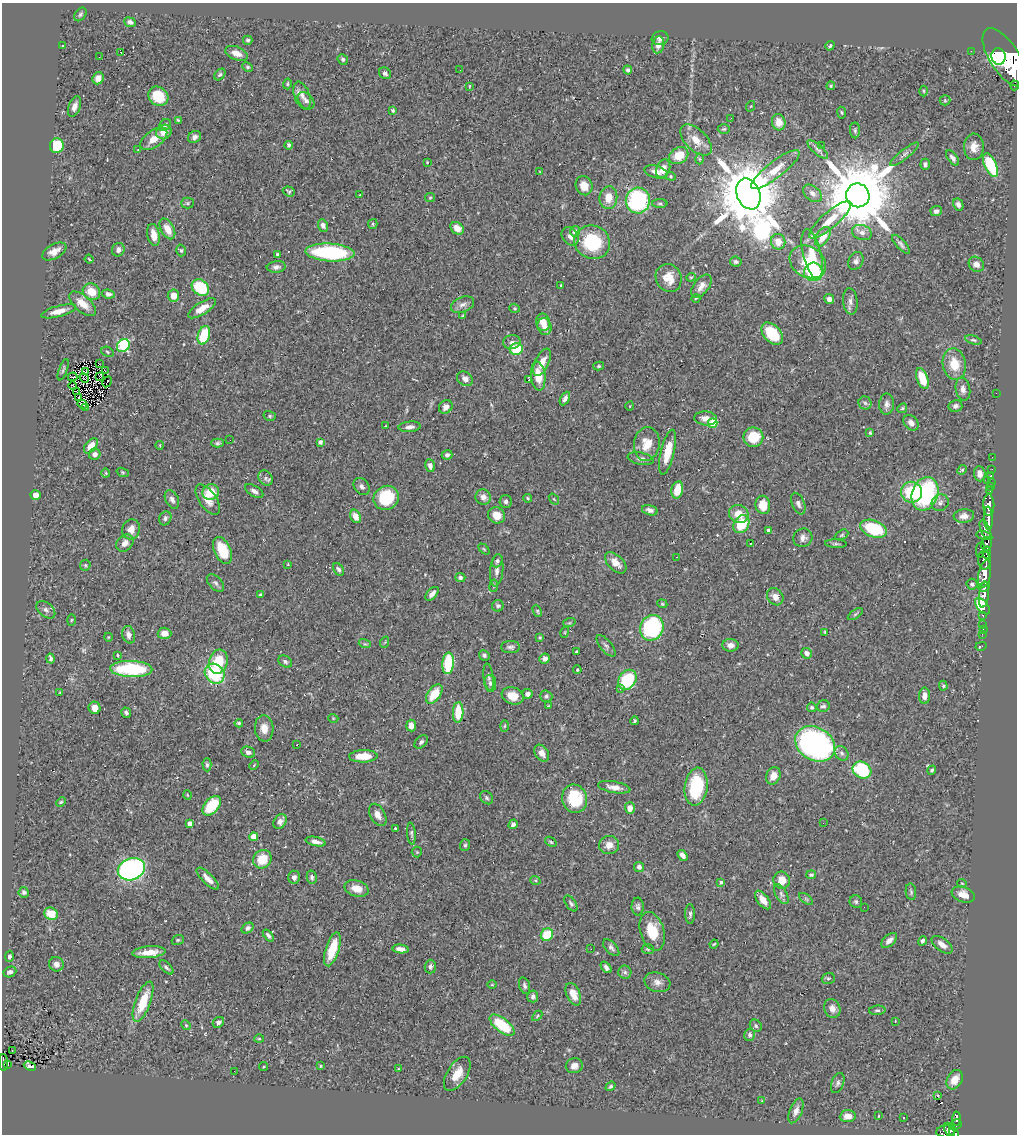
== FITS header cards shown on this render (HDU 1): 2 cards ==
NAXIS1  =                 1015
NAXIS2  =                 1132

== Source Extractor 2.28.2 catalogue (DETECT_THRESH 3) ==
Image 1015 x 1132 px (HDU 1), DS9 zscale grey, 1 PNG px = 1 image px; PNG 1019 x 1136 px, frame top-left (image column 1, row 1132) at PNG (2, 3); each listed source drawn as its Kron ellipse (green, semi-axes under 4 px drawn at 4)
Background 0.615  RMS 0.031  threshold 0.0921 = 3 sigma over >= 5 px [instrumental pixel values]
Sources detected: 427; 1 with non-positive FLUX_AUTO (blend fragments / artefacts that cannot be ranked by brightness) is neither listed nor drawn; the other 426 listed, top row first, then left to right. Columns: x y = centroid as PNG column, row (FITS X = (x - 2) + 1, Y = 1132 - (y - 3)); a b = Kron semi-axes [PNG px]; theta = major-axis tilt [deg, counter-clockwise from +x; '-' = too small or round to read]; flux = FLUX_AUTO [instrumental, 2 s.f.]
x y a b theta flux
80 14 7 5 51 4.3
130 22 6 4 -22 7.1
660 38 8 7 - 7.7
248 40 5 4 - 3.8
658 45 8 6 80 14
62 46 3 2 - 1.8
830 46 5 4 - 2.9
971 51 2 2 - 6.8
120 52 3 2 - 24
237 53 12 6 -21 18
998 56 8 7 - 1200
99 57 2 2 - 10
1004 57 33 14 -57 6000
343 59 5 5 - 4.2
247 67 5 4 - 2.8
460 70 2 2 - 1.3
628 70 4 4 - 3.7
385 73 6 5 - 5.7
220 74 6 4 48 4
98 78 6 5 - 11
287 84 5 4 - 2.4
1015 85 5 3 - 51
469 86 4 2 - 1.6
831 86 4 3 - 2.1
924 91 5 3 - 2.3
158 96 10 9 - 76
302 96 14 7 -71 16
945 100 5 5 - 2.7
306 101 10 7 -46 8.6
751 106 5 3 - 1.7
74 107 11 6 69 12
393 110 4 4 - 3.3
842 113 6 4 -81 2.5
731 118 2 2 - 1.2
178 120 3 3 - 2.3
779 122 8 6 -75 19
165 125 7 5 47 4.7
724 129 6 5 - 3
855 130 8 5 -89 4.1
164 132 8 7 - 24
195 137 7 5 33 7.8
154 139 15 8 35 26
696 140 19 10 -44 27
289 145 4 3 - 5.9
57 146 7 7 - 67
822 146 2 2 - 4.4
974 147 13 10 88 18
138 149 3 2 - 1.7
818 149 13 5 -40 6
904 154 18 4 39 8
679 156 10 8 31 38
953 158 9 4 -53 7
700 159 5 3 - 2
427 162 3 2 - 1.5
925 164 5 5 - 5.3
990 165 12 6 -65 110
663 169 9 6 70 19
775 170 30 8 38 34
540 172 3 2 - 1.4
656 172 12 6 -15 14
671 176 5 4 - 2.4
584 186 10 8 -66 26
289 191 6 5 - 3.5
812 193 10 7 -40 9.8
748 194 16 11 -67 20000
360 195 2 2 - 1.6
858 195 12 11 - 25000
430 198 5 4 - 2.3
608 198 11 9 83 29
638 201 13 12 - 230
187 203 6 5 - 3.6
660 204 8 4 0 3.1
958 205 6 5 - 8
936 211 5 5 - 6.9
830 220 27 8 41 38
373 224 5 4 - 2.6
323 226 6 5 - 8.1
457 228 7 5 -39 17
167 229 11 6 -61 24
575 231 5 5 - 12
862 232 10 7 -18 12
154 235 11 6 -78 20
570 236 10 7 -54 11
823 237 11 6 58 31
592 242 18 16 -26 120
778 242 7 7 - 22
901 244 12 4 -48 5.8
118 250 7 6 - 7.1
181 250 6 4 -75 3.6
54 251 13 7 29 15
330 252 24 9 -3 220
278 254 4 3 - 4.3
812 255 26 9 -76 52
89 259 4 2 - 2
856 261 9 7 62 7.1
736 262 6 5 - 4.9
808 262 19 15 -32 50
976 264 8 7 - 12
276 267 9 6 6 7.3
813 272 9 9 - 150
691 277 4 4 - 2.3
669 278 14 12 -63 30
561 285 3 3 - 2
701 286 14 7 52 14
200 288 10 7 -40 94
91 292 9 8 - 32
108 294 6 4 -8 5.8
173 296 6 5 - 22
696 298 4 3 - 1.6
829 299 5 5 - 12
850 302 13 7 -84 11
83 304 16 8 -40 26
462 305 12 7 22 11
202 308 16 6 32 20
515 308 5 4 - 2.5
59 311 18 5 15 19
463 316 3 3 - 2.6
543 322 9 7 -80 21
544 327 8 7 - 13
772 334 13 8 -48 85
204 335 9 6 74 76
973 340 8 4 -15 3.9
512 342 9 7 12 7.4
123 346 7 5 48 160
516 349 6 6 - 81
107 352 6 5 - 3.2
542 362 15 7 64 25
99 364 2 2 - 2.4
954 364 16 11 -80 42
599 366 5 4 - 2.4
63 370 11 3 71 3.5
105 371 3 2 - 3.6
85 372 2 2 - 1.9
100 376 3 2 - 0.94
538 376 14 7 -84 40
72 377 5 2 - 1.5
84 378 5 2 - 1.2
465 379 8 6 -34 12
922 379 11 5 -69 48
528 380 3 2 - 110
107 382 6 2 61 0.57
72 386 4 2 - 1.1
963 389 11 7 -80 11
76 391 2 2 - 0.66
996 393 2 2 - 44
79 397 2 2 - 2.2
565 399 7 4 63 8.4
865 403 6 6 - 5.6
82 404 5 4 - 4.6
887 404 10 7 87 9.7
630 406 4 3 - 1.5
955 406 7 6 - 8
446 407 7 6 - 11
85 408 2 2 - 1.8
902 408 5 4 - 2.6
270 416 6 5 - 3.3
706 418 11 7 -4 16
713 423 5 4 - 63
911 423 9 6 -50 9.9
385 426 3 2 - 1.2
410 427 11 5 5 8.4
870 433 3 3 - 2.5
753 437 10 9 - 62
230 440 2 2 - 1.7
320 442 4 3 - 6.5
218 443 6 4 2 3.8
647 444 17 13 82 32
160 445 4 3 - 1.5
91 446 9 5 49 23
668 452 23 7 77 45
95 454 6 5 - 9.5
447 455 5 5 - 5.3
992 457 2 2 - 5.2
641 459 13 6 -10 9.5
430 466 6 4 -73 9.3
992 469 2 2 - 5.9
962 470 5 4 - 2.8
123 472 6 4 -20 2.6
106 473 4 4 - 2.2
980 474 7 6 - 14
991 475 3 2 - 6
265 478 8 6 -52 6.8
987 480 4 3 - 30
991 482 2 2 - 10
362 486 9 7 -50 7.6
991 486 3 2 - 11
677 490 9 5 77 35
254 491 10 5 -31 8.2
990 491 2 2 - 3.9
211 492 8 7 - 43
912 492 10 10 - 80
925 494 17 13 70 250
36 495 5 5 - 13
483 497 8 7 - 13
386 498 13 11 32 100
528 498 4 3 - 2.4
172 499 10 6 -63 8.3
208 499 17 8 -55 21
554 499 6 3 -53 2.1
506 501 6 6 - 6.4
940 503 9 8 - 8.9
798 504 11 6 -67 8.5
763 505 9 7 -79 36
989 505 11 5 -89 670
650 510 8 5 -15 8.9
739 514 10 9 - 30
497 515 9 8 - 25
355 516 7 5 -62 19
964 516 10 7 6 14
165 518 7 6 - 6.2
988 518 12 4 -88 570
741 524 9 7 58 67
131 529 10 8 68 19
874 529 14 8 -20 120
985 530 10 4 -69 210
769 531 4 4 - 8.1
842 535 7 4 27 3.1
984 536 8 3 -13 220
803 538 9 9 - 11
125 543 9 7 46 15
750 543 3 2 - 2.1
836 544 11 3 -2 3.8
987 544 7 5 78 210
484 549 6 4 -45 2.6
222 550 14 8 -66 63
980 550 8 4 83 41
987 553 6 3 83 140
677 557 2 2 - 1
984 560 9 6 -82 430
497 561 7 5 68 4.5
616 563 13 7 -45 21
288 564 2 2 - 1.7
85 565 6 5 - 3
338 569 7 4 -56 4.9
497 570 16 6 84 12
985 574 14 6 78 930
460 578 5 4 - 6
215 583 10 6 -44 6
972 584 5 5 - 4.9
494 586 6 3 82 2.4
984 587 6 4 17 280
432 594 8 4 47 9.1
260 595 3 3 - 3.5
984 595 13 5 83 590
775 597 9 7 -51 15
662 604 5 4 - 2.7
498 606 6 5 - 4.9
982 606 9 5 -49 230
46 610 11 7 -40 7
537 611 6 4 -63 2.8
855 614 8 3 34 3
983 615 3 3 - 47
71 620 5 3 - 2.3
569 623 6 4 18 2.7
983 625 3 3 - 20
652 628 13 11 66 270
983 629 2 2 - 4
565 632 5 3 - 1.8
825 632 3 3 - 2.4
164 633 7 5 0 14
982 634 2 2 - 5.5
129 635 9 6 -74 12
108 637 4 3 - 1.5
539 638 3 3 - 2.7
385 642 6 3 71 1.8
365 644 6 4 -17 3
730 645 8 6 -5 11
606 646 13 6 -50 6.3
981 646 6 3 15 8.9
510 647 9 6 0 5.8
576 652 3 3 - 2.7
807 653 5 5 - 10
118 655 3 2 - 2.1
484 655 5 5 - 4.5
50 659 5 3 - 5.7
545 659 5 5 - 7
285 661 7 5 -34 5.1
218 662 12 9 73 65
448 663 11 5 84 99
131 669 21 8 -2 150
577 670 4 3 - 2.8
215 674 11 9 -47 120
489 677 13 5 -83 6.6
627 680 11 8 55 130
490 683 8 6 -81 5.7
943 686 5 3 - 2.6
620 689 3 3 - 2.8
60 692 3 2 - 1.3
434 694 11 6 53 41
527 694 5 5 - 9.1
513 696 11 8 -19 27
546 696 6 5 - 4.3
924 696 8 5 -90 14
549 706 3 2 - 2
823 706 6 5 - 4.8
812 707 5 4 - 4.1
95 708 6 6 - 20
458 712 10 5 87 54
126 713 5 4 - 5
333 718 5 3 - 1.9
635 721 4 3 - 2.5
239 723 4 3 - 3.9
411 726 6 5 - 13
505 726 5 3 - 2.2
264 728 13 9 -86 21
421 742 8 5 46 5
815 744 21 16 -32 510
297 745 3 2 - 2.5
248 752 7 5 -23 7.7
542 753 9 6 -56 12
842 753 8 6 -51 6.7
363 756 14 6 1 40
207 765 6 4 -89 4.3
254 765 5 3 - 1.9
862 770 10 8 -30 140
932 770 5 3 - 3.8
773 776 9 7 67 19
614 787 16 5 -10 15
696 787 19 11 82 130
187 795 5 3 - 1.6
487 798 7 5 -47 4.7
575 799 14 12 -76 86
61 802 5 4 - 2.6
212 806 11 7 50 72
630 808 5 5 - 16
378 815 12 7 -61 16
280 821 8 6 55 11
190 823 4 4 - 20
823 823 2 2 - 2
513 824 5 4 - 6.7
395 828 3 3 - 2.6
411 833 11 4 -84 4.7
254 837 4 4 - 30
316 842 10 4 -12 11
551 842 6 3 -36 2.6
465 845 6 5 - 3.4
609 845 10 9 - 18
417 852 5 5 - 2.6
683 855 6 4 -55 9.7
262 859 10 8 50 45
639 867 5 5 - 7.3
131 869 14 10 21 630
811 875 5 4 - 3.4
294 877 6 6 - 9.5
312 877 6 5 - 5.5
208 879 14 5 -45 15
535 880 5 3 - 2.3
782 880 8 8 - 25
721 882 4 3 - 3
962 883 4 3 - 1.5
357 888 12 8 -16 22
24 892 5 5 - 4.7
911 892 8 5 -80 4.3
781 894 11 5 -60 6.8
963 894 12 7 -21 20
806 899 8 4 -37 3.9
763 900 11 5 -52 20
856 902 6 6 - 4.7
571 904 9 5 -56 4.4
638 907 9 6 -89 5.7
864 907 2 2 - 0.84
51 914 7 6 - 38
690 914 10 5 -90 5.2
248 928 6 5 - 6.1
652 931 20 12 -73 51
268 935 7 4 -51 5.2
547 935 6 5 - 57
178 940 6 4 21 3.2
889 940 9 5 41 11
922 941 5 4 - 5.1
714 944 4 3 - 2.1
942 945 12 6 -36 17
611 948 10 5 -46 6.4
332 949 18 6 73 57
400 949 8 4 -7 11
591 949 3 2 - 1.7
648 949 6 5 - 3.3
149 952 16 6 5 29
9 956 6 4 -90 5.6
56 964 7 7 - 9.6
166 967 9 4 -44 5
430 967 7 5 88 6.4
606 967 7 4 -49 6.6
10 972 6 5 - 6.9
625 972 6 6 - 5.9
828 978 6 5 - 4
657 982 13 9 -17 13
492 985 5 3 - 1.9
525 986 9 5 -74 5.3
573 994 12 7 -66 21
533 996 6 5 - 5.9
143 1002 21 7 69 59
832 1008 10 8 -68 13
877 1010 8 4 4 4
537 1016 6 3 46 2.4
895 1021 3 2 - 1.3
218 1022 6 5 - 7
186 1025 5 4 - 2.6
502 1025 15 7 -38 91
756 1026 6 5 - 4.1
750 1035 6 5 - 5.7
259 1039 5 3 - 2.1
12 1050 2 2 - 1.7
3 1062 8 4 -89 77
8 1064 3 2 - 11
30 1066 6 4 -26 5.3
320 1066 3 3 - 2.1
574 1066 8 7 - 12
264 1067 4 3 - 1.9
398 1069 3 2 - 1.5
234 1071 3 2 - 1.8
457 1074 19 10 57 30
955 1080 10 7 59 24
838 1083 10 6 69 6.2
610 1086 5 3 - 3.2
938 1096 3 3 - 9.1
762 1101 4 4 - 1.5
796 1111 13 6 68 12
848 1116 8 6 6 20
878 1116 4 2 - 1.3
904 1118 3 2 - 1.6
956 1119 7 4 87 110
955 1125 7 5 31 67
949 1130 8 5 -64 200
946 1131 9 6 5 230
954 1133 6 4 -67 150
At the frame edge (FLAGS 8, measured only in part): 3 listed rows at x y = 1015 85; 3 1062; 954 1133
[1 non-positive-flux detection neither listed nor drawn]